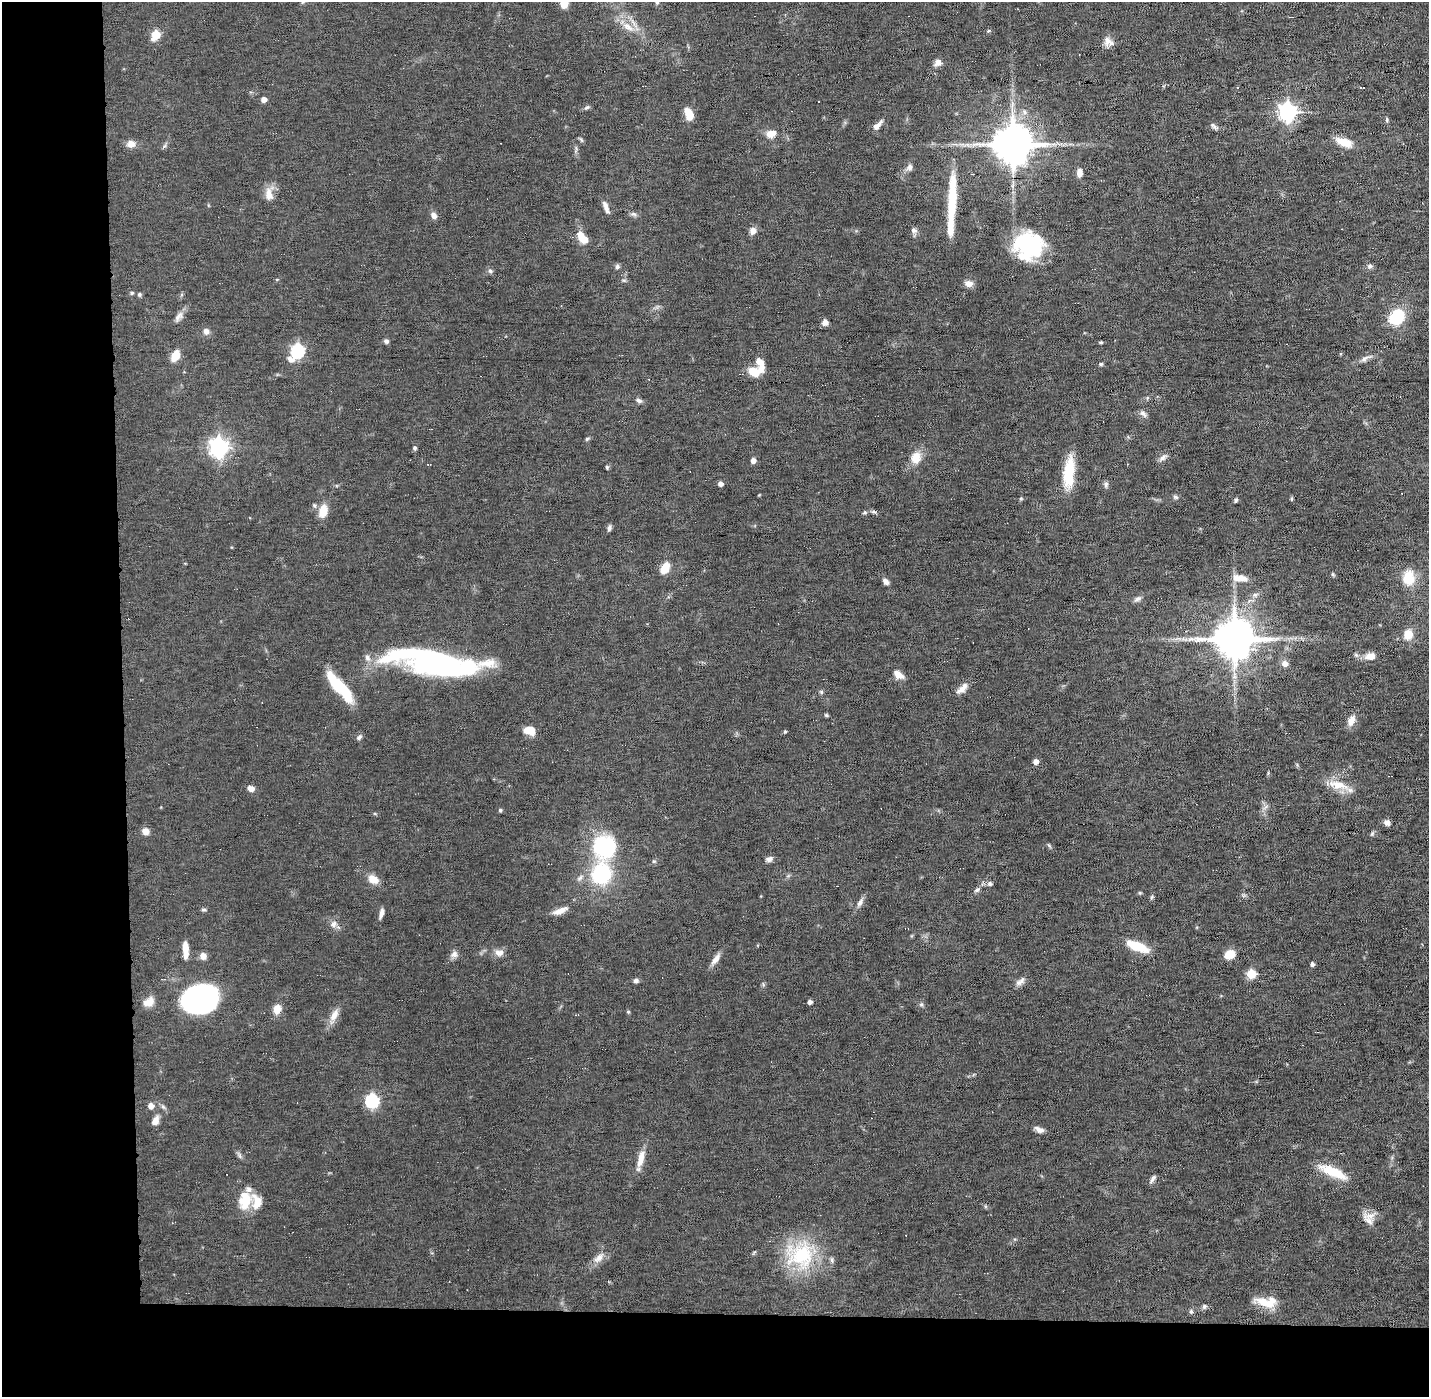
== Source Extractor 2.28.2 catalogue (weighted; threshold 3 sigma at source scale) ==
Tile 7 of 3 x 3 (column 1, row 3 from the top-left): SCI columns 1-1427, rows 32-1426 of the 4280 x 4250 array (HDU 1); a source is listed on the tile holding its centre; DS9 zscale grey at full resolution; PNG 1431 x 1399 px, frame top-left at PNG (2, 2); no overlay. Shown black and unused: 14% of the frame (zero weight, under 11 of 22 exposures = <1% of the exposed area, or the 3 px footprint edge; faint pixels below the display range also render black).
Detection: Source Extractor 2.28.2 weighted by HDU 2 'WHT'; one run over the whole footprint, this tile lists its part. Background 0.121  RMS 0.0031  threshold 0.0126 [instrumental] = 3 sigma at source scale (4.09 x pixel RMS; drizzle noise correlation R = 1.36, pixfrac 0.8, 0.05/0.05 arcsec/px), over >= 5 px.
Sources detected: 160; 1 inside a brighter object's white glare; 4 cosmic-ray / hot-pixel residue — not listed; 10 inside a brighter listed object's ellipse — not listed separately; the other 145 listed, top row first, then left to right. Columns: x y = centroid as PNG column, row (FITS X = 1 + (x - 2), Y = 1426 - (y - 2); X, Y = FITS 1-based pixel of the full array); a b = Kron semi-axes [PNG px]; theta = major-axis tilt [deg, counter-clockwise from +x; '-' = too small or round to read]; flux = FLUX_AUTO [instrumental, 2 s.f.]
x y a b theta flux
303 2 6 5 - 0.55
657 2 5 4 - 0.49
564 4 10 7 63 3
628 27 20 8 -35 3.7
988 31 5 4 - 0.34
156 34 6 5 - 12
1108 42 14 11 -43 2.1
937 63 11 8 41 1.5
264 99 4 4 - 2.1
587 107 8 4 34 0.56
1288 112 7 7 - 120
689 114 11 7 -69 5.1
1387 120 6 4 84 0.42
1213 125 10 5 -35 0.8
877 126 14 6 45 1.8
771 134 12 9 15 2.7
581 140 7 5 -59 0.47
1344 142 21 9 -21 4.2
131 144 10 8 3 2.2
1012 144 11 11 - 1000
576 150 10 3 79 0.57
909 167 10 8 55 1.2
1079 172 10 6 -88 1.9
269 194 19 10 -81 2.8
952 203 50 10 87 13
606 207 17 6 -68 1.6
634 214 8 6 -20 0.73
434 215 8 6 -55 1.5
914 230 9 7 -5 1.1
753 231 8 7 - 1.8
583 239 11 9 -39 3.4
1028 245 25 24 - 31
1370 266 7 7 - 0.85
617 267 6 6 - 0.73
490 271 7 5 -24 0.61
969 284 10 7 -11 1.8
132 293 5 5 - 0.48
139 294 5 5 - 0.56
179 317 15 8 50 1.6
1397 317 14 11 49 17
825 322 7 6 - 1.5
206 331 8 7 - 1.3
386 341 6 5 - 0.69
1101 342 4 4 - 0.35
297 351 8 6 56 44
175 356 11 7 61 4.4
1365 358 18 5 26 1.5
1101 364 5 4 - 0.46
755 371 20 11 19 4.7
639 400 8 6 -16 0.83
1143 414 11 6 -47 1
587 439 6 5 - 0.42
219 447 7 7 - 140
415 448 5 4 - 0.57
916 458 18 13 72 4.1
1163 458 12 6 36 1.2
753 460 5 5 - 1.6
607 467 5 4 - 0.43
1069 472 33 11 85 11
720 484 4 4 - 1.6
1106 485 9 5 83 0.7
1175 497 7 5 -27 0.6
1291 499 6 4 89 0.37
1236 500 5 4 - 0.56
323 511 12 8 75 5.2
873 511 7 4 -6 0.57
865 512 5 5 - 0.46
609 528 8 5 74 0.77
665 568 12 7 59 5.4
1333 574 5 5 - 0.37
1239 578 21 8 -6 2.9
1408 578 16 13 89 6.6
886 581 9 6 -49 1.2
1255 595 7 6 - 0.85
1138 599 11 6 29 0.95
1408 634 11 9 72 3.9
1234 639 11 10 - 1100
1370 656 13 9 9 2.5
432 662 90 22 -10 71
1285 664 7 6 - 1.7
898 675 13 7 -36 2.4
339 687 33 9 -49 17
962 689 16 8 32 2.1
821 692 5 5 - 0.46
826 715 6 4 -44 0.36
1351 720 13 9 65 2.4
529 730 11 8 -9 4.3
785 731 5 4 - 0.4
359 737 7 6 - 0.86
1036 761 5 5 - 1.8
1390 776 5 2 - 0.41
1338 785 31 11 -14 5.4
251 788 7 6 - 1.8
500 810 5 4 - 0.47
1387 823 8 7 - 1.1
145 831 9 8 - 1.7
1372 834 6 5 - 0.5
605 847 22 21 - 26
769 859 8 6 20 1.1
601 874 14 13 - 29
580 878 10 6 45 0.95
373 879 12 9 -38 3.2
990 884 7 6 - 0.74
977 890 8 6 50 0.71
1140 893 5 4 - 0.34
1152 897 6 5 - 0.42
860 902 12 6 59 1.3
203 910 6 5 - 0.5
560 911 20 7 22 2.5
381 913 12 5 76 1.3
333 924 10 8 37 1.5
1137 946 22 8 -21 8.8
185 950 17 6 -88 3.6
499 953 12 8 -3 1.8
454 954 10 9 - 1.4
1230 954 10 8 23 4.3
203 956 8 7 - 1.8
715 959 17 7 54 2
1312 964 4 4 - 0.82
1251 974 5 5 - 14
636 981 6 6 - 0.85
1020 981 16 6 40 1.4
200 999 33 25 15 62
151 1001 14 10 77 2.2
810 1002 4 4 - 1.1
921 1004 6 4 0 0.51
277 1009 12 9 82 2.9
628 1012 5 4 - 0.4
334 1015 18 9 60 2.7
372 1101 6 6 - 45
151 1106 5 5 - 2.3
155 1121 12 7 64 1.8
1039 1130 12 6 -24 1.3
239 1155 9 5 -58 0.74
641 1159 25 8 75 3.5
1333 1172 36 10 -23 7.9
1153 1179 12 4 54 0.84
245 1200 23 16 82 7.2
985 1206 6 4 -71 0.36
1369 1220 23 10 -48 2.9
801 1255 38 37 - 23
599 1258 17 8 45 2.4
1264 1302 25 11 -11 5
1204 1306 6 6 - 0.69
1191 1311 6 5 - 0.62
Isophote crosses this tile's border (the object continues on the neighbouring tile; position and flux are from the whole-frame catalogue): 3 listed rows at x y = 303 2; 657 2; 564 4